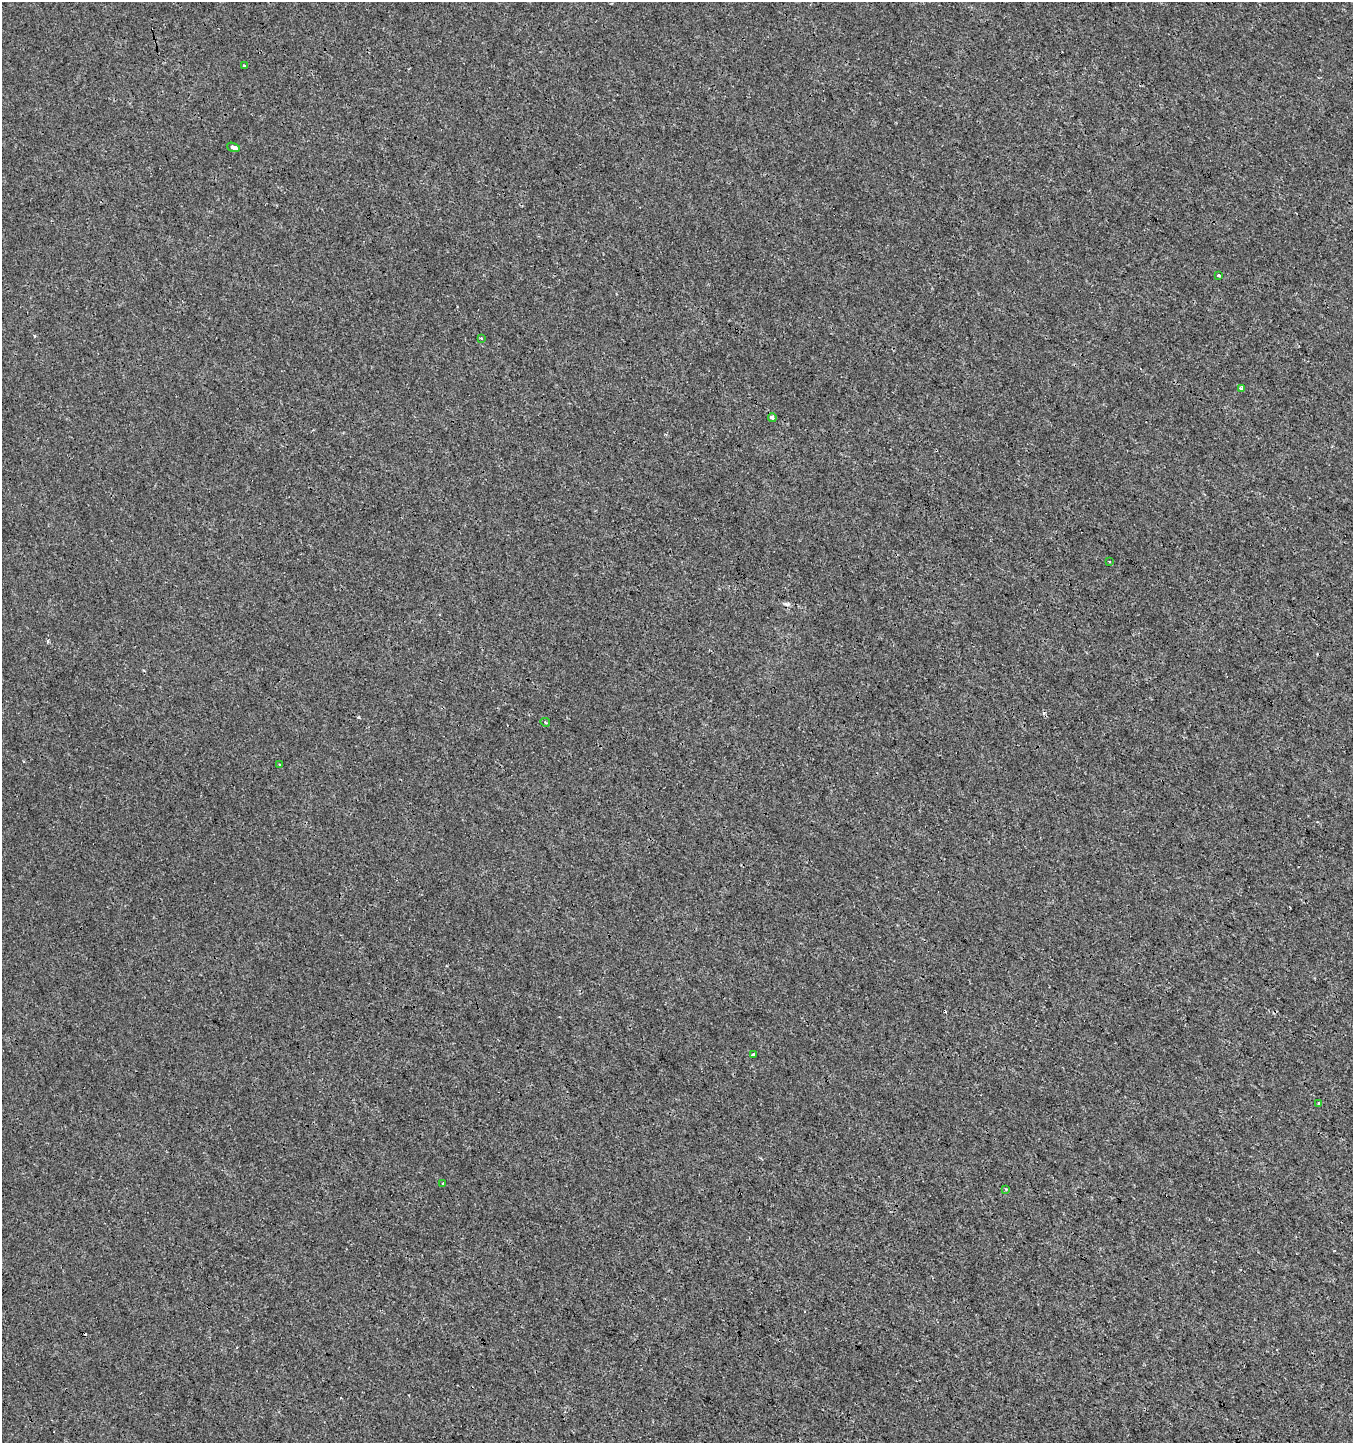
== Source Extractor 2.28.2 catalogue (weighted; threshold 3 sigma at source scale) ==
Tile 6 of 4 x 4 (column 2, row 2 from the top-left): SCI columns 1549-2899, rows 2889-4329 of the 5865 x 5770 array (HDU 1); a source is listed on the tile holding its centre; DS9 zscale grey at full resolution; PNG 1355 x 1445 px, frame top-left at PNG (2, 2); each listed source drawn as its Kron ellipse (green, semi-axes under 4 px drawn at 4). Shown black and unused: <1% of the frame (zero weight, under 3 of 4 exposures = <1% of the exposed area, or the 3 px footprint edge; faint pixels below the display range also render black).
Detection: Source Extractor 2.28.2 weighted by HDU 2 'WHT'; one run over the whole footprint, this tile lists its part. Background 8.52e-04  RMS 0.0013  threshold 0.00604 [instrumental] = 3 sigma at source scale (4.5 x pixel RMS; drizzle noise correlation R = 1.50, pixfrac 1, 0.0396/0.0396 arcsec/px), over >= 5 px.
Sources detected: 16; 3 cosmic-ray / hot-pixel residue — neither listed nor drawn; the other 13 listed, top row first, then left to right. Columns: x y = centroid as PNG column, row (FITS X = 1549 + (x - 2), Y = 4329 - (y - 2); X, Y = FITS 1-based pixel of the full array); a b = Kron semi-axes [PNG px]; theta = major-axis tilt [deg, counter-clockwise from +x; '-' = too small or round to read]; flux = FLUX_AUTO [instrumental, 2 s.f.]
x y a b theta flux
244 65 3 2 - 0.2
233 147 6 3 -18 0.58
1218 275 3 3 - 0.79
481 338 3 2 - 0.26
1241 388 4 3 - 0.53
772 418 4 4 - 0.48
1109 562 3 2 - 0.17
545 722 5 3 - 0.14
280 764 3 2 - 0.17
753 1055 3 3 - 0.26
1319 1103 4 3 - 0.23
443 1184 3 3 - 0.36
1006 1189 2 2 - 0.1